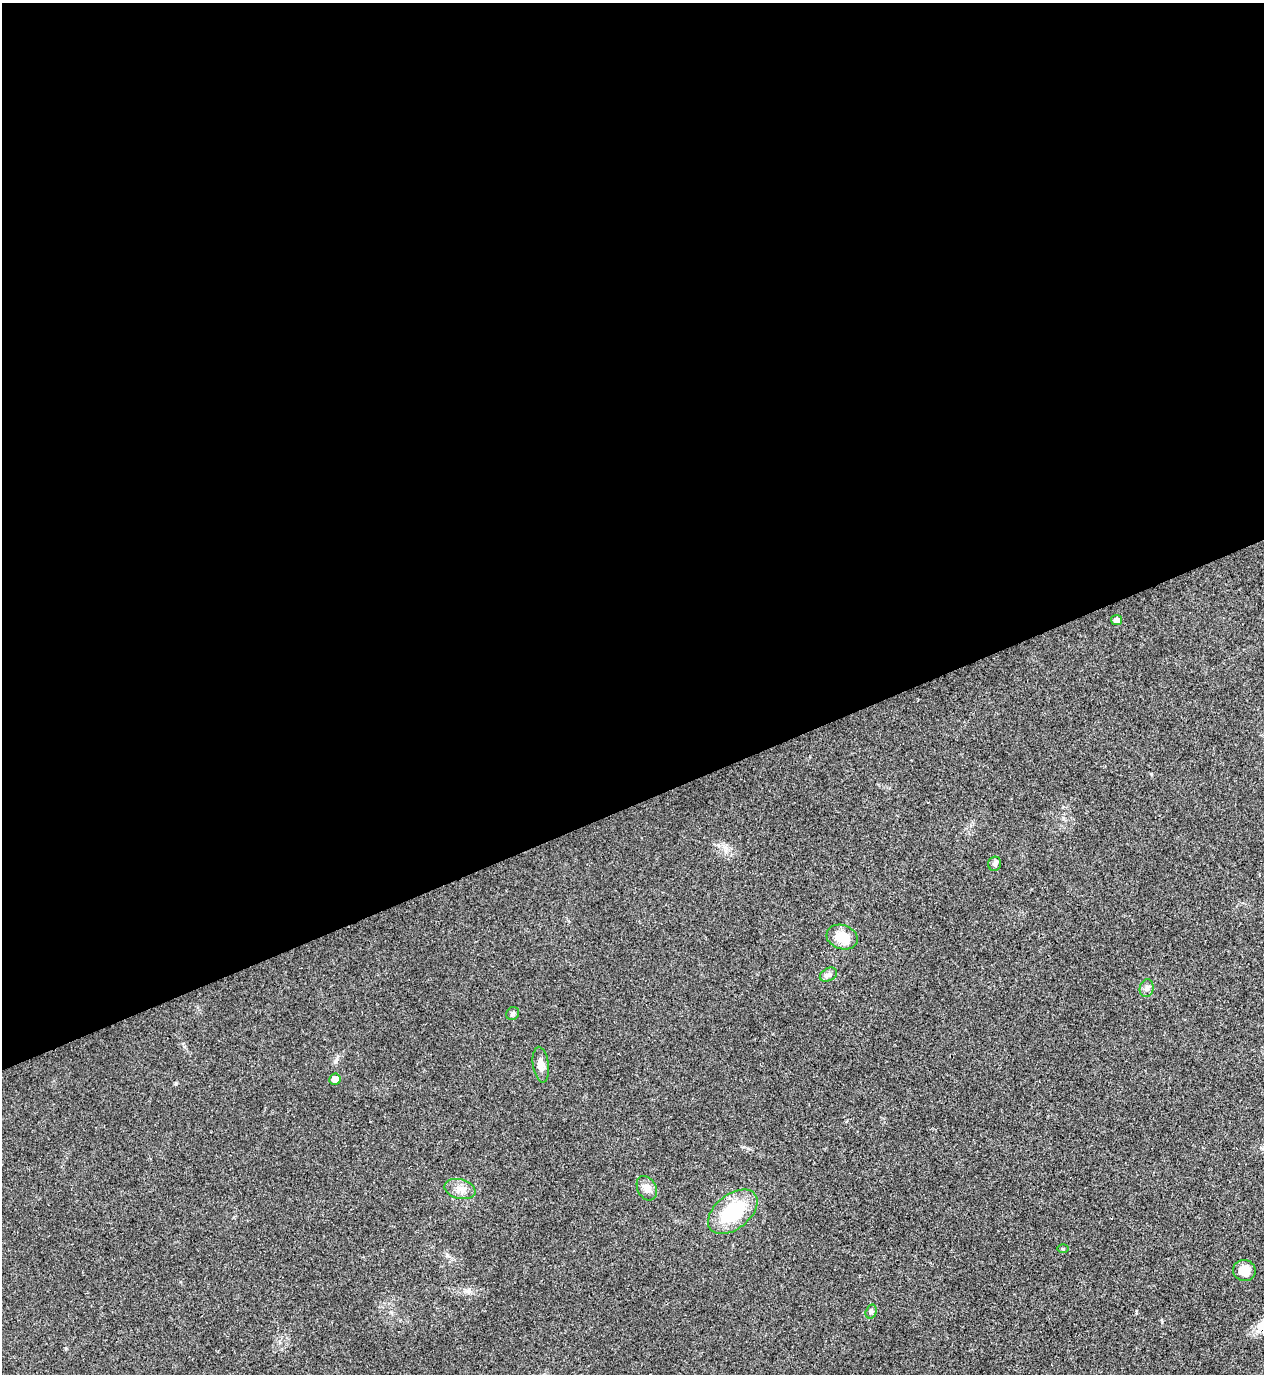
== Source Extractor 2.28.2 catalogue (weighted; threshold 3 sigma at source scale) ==
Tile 2 of 4 x 4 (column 2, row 1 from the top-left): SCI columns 1417-2678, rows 4120-5491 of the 5482 x 5493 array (HDU 1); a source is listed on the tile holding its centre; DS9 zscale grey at full resolution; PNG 1266 x 1376 px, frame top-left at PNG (2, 3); each listed source drawn as its Kron ellipse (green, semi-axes under 4 px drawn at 4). Shown black and unused: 59% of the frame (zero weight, under 3 of 4 exposures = <1% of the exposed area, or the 3 px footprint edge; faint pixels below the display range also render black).
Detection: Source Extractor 2.28.2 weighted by HDU 2 'WHT'; one run over the whole footprint, this tile lists its part. Background 0.0203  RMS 0.0049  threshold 0.0222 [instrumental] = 3 sigma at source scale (4.5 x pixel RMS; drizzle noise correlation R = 1.50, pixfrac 1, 0.05/0.05 arcsec/px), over >= 5 px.
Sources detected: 14; all 14 listed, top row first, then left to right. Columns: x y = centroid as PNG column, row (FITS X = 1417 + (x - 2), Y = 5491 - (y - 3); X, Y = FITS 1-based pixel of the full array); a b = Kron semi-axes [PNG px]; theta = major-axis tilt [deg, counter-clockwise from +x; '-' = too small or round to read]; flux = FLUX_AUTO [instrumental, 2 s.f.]
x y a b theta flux
1116 620 5 5 - 2.5
995 864 7 6 - 1.4
842 937 16 12 -17 10
828 975 9 6 29 1.6
1147 988 9 7 79 1.7
513 1014 7 6 - 1.2
541 1065 18 8 -82 3.8
335 1079 6 5 - 4.1
647 1188 13 9 -62 3.5
460 1189 16 9 -14 4.3
733 1212 28 17 39 31
1063 1249 5 3 - 0.52
1244 1270 11 10 - 6.1
871 1312 7 5 72 1.1
Unlisted compact peaks at least as high as the median listed source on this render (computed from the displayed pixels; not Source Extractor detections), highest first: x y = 1162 1322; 65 1348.